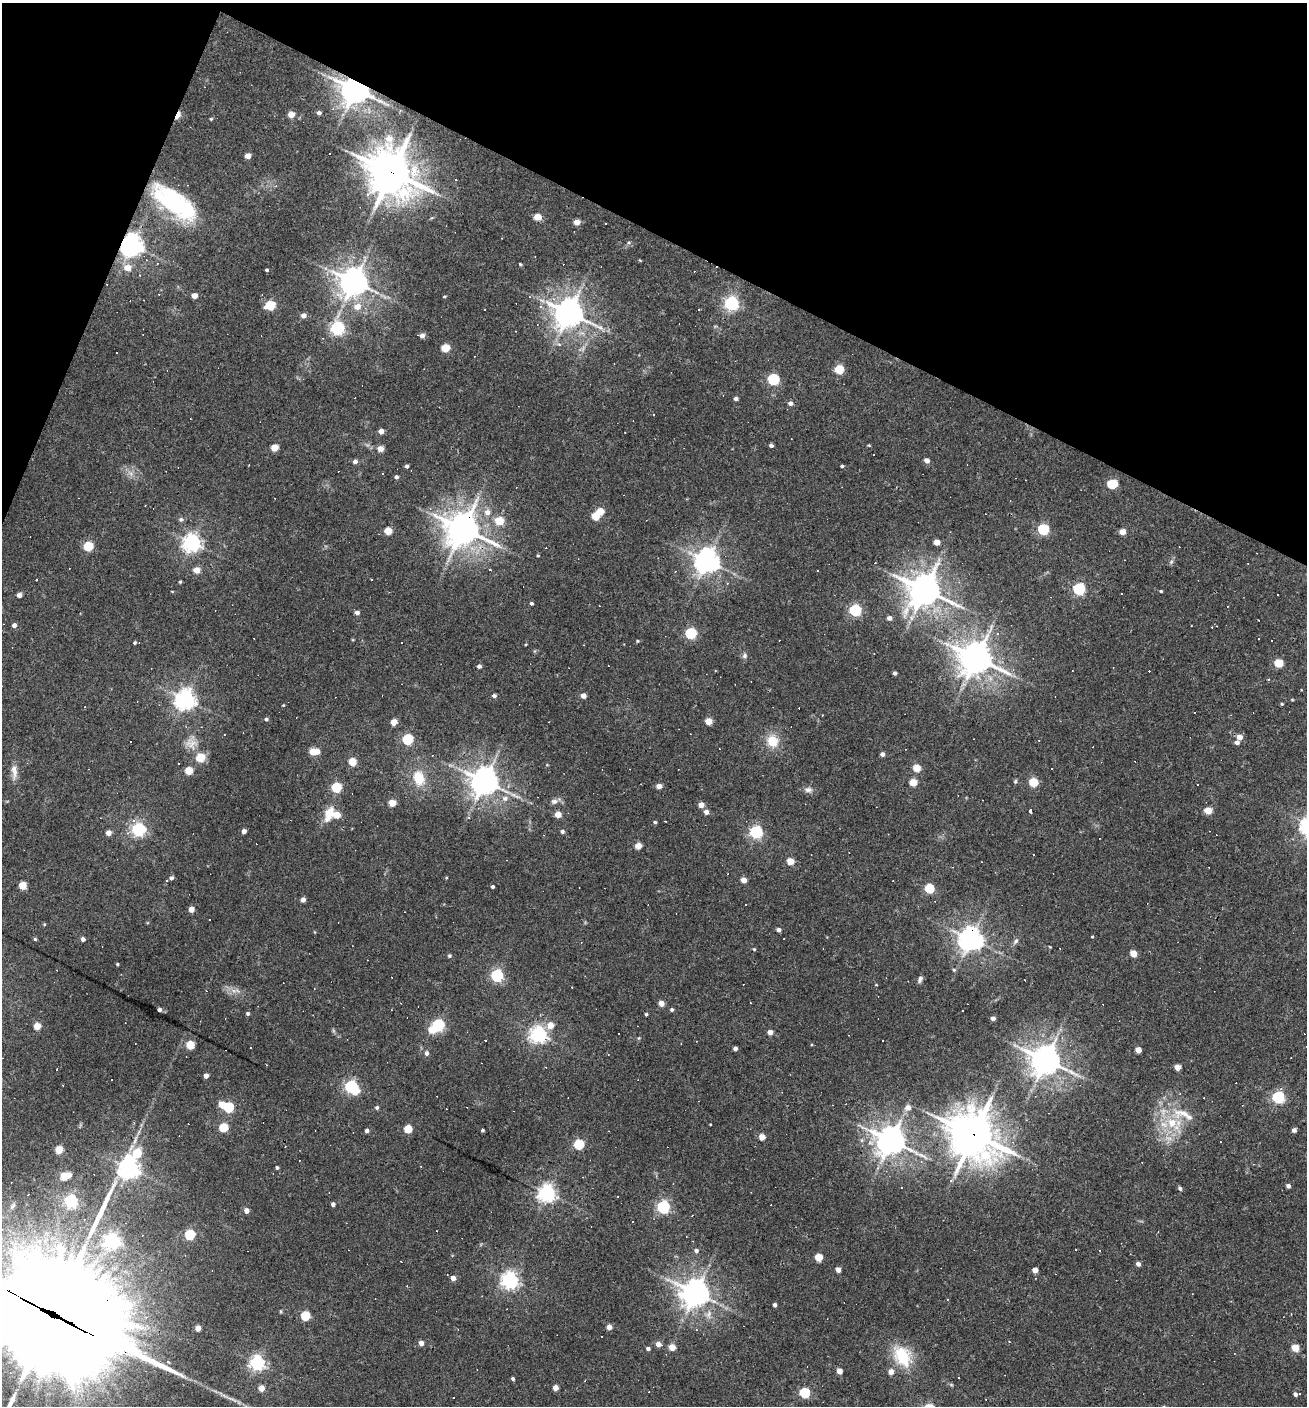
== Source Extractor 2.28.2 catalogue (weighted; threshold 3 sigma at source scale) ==
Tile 2 of 4 x 4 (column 2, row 1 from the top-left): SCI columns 1577-2881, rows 4214-5617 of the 5628 x 5617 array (HDU 1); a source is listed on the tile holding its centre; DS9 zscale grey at full resolution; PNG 1309 x 1408 px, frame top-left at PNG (2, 3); no overlay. Shown black and unused: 20% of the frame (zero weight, under 3 of 4 exposures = <1% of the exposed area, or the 3 px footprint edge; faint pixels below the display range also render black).
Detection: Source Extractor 2.28.2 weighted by HDU 2 'WHT'; one run over the whole footprint, this tile lists its part. Background 0.0388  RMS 0.0052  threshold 0.0232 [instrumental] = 3 sigma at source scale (4.5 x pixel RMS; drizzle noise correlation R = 1.50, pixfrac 1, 0.05/0.05 arcsec/px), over >= 5 px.
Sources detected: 347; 1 too faint to see at this stretch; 3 inside a brighter object's white glare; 80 cosmic-ray / hot-pixel residue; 1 long thin detection or spike segment (spike, bleed or trail) — not listed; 5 inside a brighter listed object's ellipse — not listed separately; the other 257 listed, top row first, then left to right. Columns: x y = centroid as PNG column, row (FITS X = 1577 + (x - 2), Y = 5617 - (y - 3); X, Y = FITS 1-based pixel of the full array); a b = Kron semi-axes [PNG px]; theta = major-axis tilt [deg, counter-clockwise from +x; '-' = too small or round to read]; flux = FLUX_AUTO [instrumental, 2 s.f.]
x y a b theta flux
355 89 9 7 -15 790
400 111 5 4 - 0.76
319 113 4 4 - 1.4
291 114 5 4 - 6.1
178 115 9 4 62 9.5
211 119 5 4 - 0.55
248 156 4 4 - 4.5
391 172 17 15 -47 1500
456 180 3 2 - 0.44
276 186 4 3 - 0.55
173 202 46 23 -40 56
537 217 5 4 - 8.4
577 222 5 4 - 4.7
131 245 7 7 - 430
157 263 3 2 - 0.39
520 264 4 3 - 0.6
127 268 7 5 5 5.9
267 270 3 3 - 0.7
354 282 9 9 - 630
194 296 5 4 - 5.1
444 296 5 2 - 0.51
732 303 6 6 - 140
270 305 6 5 - 29
357 307 8 7 - 5.1
541 307 4 4 - 1.5
569 313 9 9 - 790
303 315 5 5 - 3
338 328 6 6 - 110
515 331 3 2 - 0.3
422 336 5 5 - 2.4
445 348 5 5 - 17
839 369 5 5 - 23
773 379 6 5 - 57
736 399 4 4 - 1.6
790 403 5 4 - 2.1
381 431 4 4 - 4.1
625 432 3 2 - 0.34
869 445 4 3 - 0.5
771 446 4 4 - 1.3
274 447 5 4 - 10
380 449 8 7 - 2.4
927 460 5 4 - 3
355 462 5 4 - 1.9
249 465 2 2 - 0.39
407 466 4 4 - 1.2
842 466 3 3 - 0.78
131 473 8 5 -45 1.8
396 477 4 4 - 1.3
1112 484 6 5 - 31
487 512 8 8 - 3.5
596 516 5 5 - 16
181 519 6 5 - 1.3
499 521 6 5 - 13
463 529 12 11 - 890
1043 529 6 5 - 51
388 531 5 5 - 13
1122 532 5 4 - 5.5
937 542 5 4 - 4.8
192 543 7 6 - 230
88 546 5 5 - 32
538 556 4 3 - 0.44
707 561 8 7 - 540
1171 562 5 5 - 0.96
197 570 5 4 - 7
490 570 3 3 - 0.81
817 571 3 2 - 0.5
371 579 3 2 - 0.4
37 580 3 3 - 1.2
180 582 3 3 - 0.68
727 583 4 4 - 0.58
1079 589 6 5 - 71
924 590 12 11 - 820
172 591 5 3 - 0.37
1161 591 3 3 - 0.57
1122 594 2 2 - 0.57
19 595 4 4 - 2.4
531 603 4 3 - 0.87
855 610 6 5 - 66
357 613 4 4 - 2.4
889 618 5 4 - 2.4
14 625 4 4 - 2.1
1191 626 3 2 - 0.39
691 633 5 5 - 56
1272 640 3 3 - 2.5
637 641 4 3 - 0.62
135 642 3 3 - 0.78
745 656 7 7 - 1.5
976 658 12 10 -16 910
1279 663 5 5 - 18
479 666 4 4 - 1.8
715 671 3 2 - 0.36
895 673 4 3 - 1.2
494 696 4 4 - 1.6
583 696 4 4 - 3.8
185 699 7 7 - 320
1292 700 3 3 - 0.48
1282 704 4 3 - 0.58
283 705 4 4 - 0.43
822 715 3 2 - 0.52
266 719 5 4 - 0.98
708 721 5 4 - 10
394 722 5 4 - 6.7
1240 737 5 5 - 4.3
408 739 5 5 - 45
772 741 14 13 - 10
130 742 3 2 - 0.5
1237 742 5 4 - 2
191 743 16 14 -57 5.7
312 751 5 5 - 9.1
882 754 4 4 - 1.8
200 757 5 5 - 20
352 762 5 5 - 14
917 768 5 5 - 11
14 771 22 8 -89 4.4
189 771 5 5 - 14
419 778 17 13 -75 12
484 781 10 9 - 600
1015 781 6 4 69 0.72
913 782 5 5 - 14
1034 782 5 5 - 22
1198 784 3 2 - 0.77
659 786 4 4 - 4.3
336 787 5 5 - 30
808 790 11 7 3 2.2
505 798 8 8 - 2.8
554 801 10 7 4 2.3
392 803 5 5 - 10
701 805 4 4 - 5.3
1030 810 3 3 - 22
1208 811 5 4 - 10
706 812 5 4 - 2.8
329 814 19 10 70 9.1
558 814 5 4 - 6.8
337 815 5 5 - 9.9
469 818 5 4 - 0.75
665 821 3 2 - 0.28
655 822 4 4 - 0.78
139 829 6 6 - 120
244 831 4 4 - 2.7
562 831 4 4 - 1.3
756 832 6 5 - 87
108 833 5 4 - 3.6
638 846 4 4 - 7.8
1034 855 3 3 - 2.1
790 861 5 4 - 10
171 878 4 4 - 1.4
167 880 3 3 - 0.7
744 880 4 4 - 4.6
22 885 5 5 - 13
492 887 3 3 - 1
929 888 5 5 - 28
303 900 4 4 - 2.8
191 909 4 4 - 4.7
44 924 5 3 - 0.49
779 930 4 4 - 2
1091 936 3 3 - 2.7
35 939 4 4 - 0.66
83 939 4 4 - 1.8
970 939 8 7 - 490
1016 941 10 5 56 1.5
581 942 3 3 - 0.43
1050 947 3 3 - 0.38
754 949 4 4 - 0.6
1133 953 5 4 - 8.6
449 956 5 4 - 0.85
117 964 3 3 - 0.57
954 970 5 4 - 0.67
497 975 5 5 - 85
920 979 9 5 65 1.6
876 985 4 3 - 0.34
233 990 10 6 -40 2.6
661 1003 4 4 - 5.2
159 1010 4 4 - 1.7
672 1010 4 4 - 1
248 1013 4 4 - 1.1
646 1014 4 3 - 0.7
993 1018 4 4 - 1.9
438 1025 5 5 - 72
550 1025 6 6 - 6.6
37 1026 5 4 - 10
770 1032 4 4 - 3.4
538 1034 6 6 - 200
639 1038 6 4 71 0.54
883 1040 2 2 - 0.43
190 1045 5 5 - 18
735 1048 4 4 - 1.8
1138 1050 4 4 - 5.7
426 1053 6 5 - 1.5
1045 1060 10 9 - 780
1177 1067 5 4 - 5.6
57 1070 3 3 - 1.1
206 1076 4 4 - 3.3
63 1085 3 2 - 0.58
351 1087 6 5 - 86
356 1091 5 4 - 9.6
1278 1097 6 5 - 77
221 1104 5 5 - 5.3
228 1107 5 5 - 40
377 1108 5 4 - 1
908 1108 7 7 - 3.4
1183 1113 36 14 -1 15
223 1127 5 5 - 23
408 1129 5 5 - 15
482 1130 3 3 - 0.85
1294 1130 4 4 - 2
367 1131 4 4 - 1.7
974 1135 18 15 -40 1400
762 1137 5 4 - 6.3
891 1141 10 9 - 770
579 1144 5 5 - 37
59 1150 5 5 - 13
137 1153 7 5 41 22
921 1162 5 5 - 0.83
129 1168 7 7 - 350
277 1168 3 3 - 0.91
69 1175 4 4 - 3.5
64 1176 5 5 - 15
951 1180 5 3 - 0.5
1288 1186 4 4 - 1.7
1180 1188 5 4 - 1.3
547 1193 6 6 - 230
71 1201 5 5 - 95
333 1204 4 4 - 1.8
663 1207 6 5 - 92
246 1211 4 4 - 3.4
84 1219 4 3 - 0.42
189 1235 5 5 - 40
112 1241 6 6 - 160
1076 1249 3 2 - 0.48
696 1251 5 5 - 1.5
819 1257 5 5 - 14
1138 1264 4 4 - 1.9
838 1270 4 4 - 3.8
1035 1270 4 4 - 4.2
453 1278 5 4 - 3.4
510 1280 6 6 - 200
695 1293 9 8 - 620
775 1305 4 3 - 1.7
53 1315 107 36 -28 22000
305 1316 5 5 - 27
609 1327 4 4 - 3.9
198 1328 4 4 - 5.4
421 1343 4 4 - 3.3
658 1344 5 4 - 4.1
672 1347 4 4 - 8.4
1295 1348 5 5 - 12
648 1349 4 4 - 1.5
902 1356 28 19 -59 20
168 1362 3 3 - 1.2
257 1363 6 6 - 150
839 1371 4 4 - 4.8
513 1379 4 3 - 1
261 1388 4 4 - 6.9
555 1388 4 4 - 4.9
805 1393 5 5 - 41
1295 1394 4 4 - 1.5
453 1398 3 3 - 4
Overlapping masked pixels (flux is a lower limit): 8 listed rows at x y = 355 89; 178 115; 391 172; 131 245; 463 529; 970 939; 974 1135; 53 1315
Isophote crosses this tile's border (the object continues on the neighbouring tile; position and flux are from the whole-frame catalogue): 1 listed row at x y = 53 1315